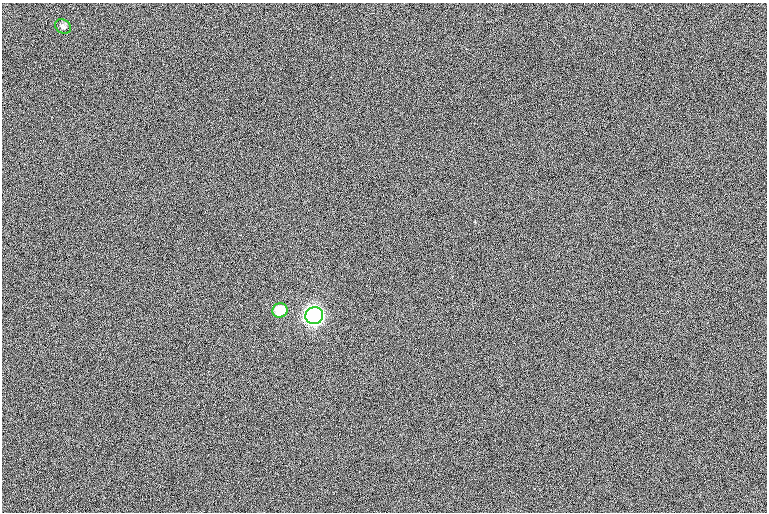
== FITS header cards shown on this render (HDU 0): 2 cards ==
NAXIS1  =                 765  / length of data axis 1
NAXIS2  =                 510  / length of data axis 2

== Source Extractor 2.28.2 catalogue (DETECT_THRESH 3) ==
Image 765 x 510 px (HDU 0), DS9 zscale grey, 1 PNG px = 1 image px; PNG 769 x 514 px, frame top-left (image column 1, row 510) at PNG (2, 3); each listed source drawn as its Kron ellipse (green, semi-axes under 4 px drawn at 4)
Background 2.3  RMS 12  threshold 36.7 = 3 sigma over >= 5 px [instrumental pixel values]
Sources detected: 3; all 3 listed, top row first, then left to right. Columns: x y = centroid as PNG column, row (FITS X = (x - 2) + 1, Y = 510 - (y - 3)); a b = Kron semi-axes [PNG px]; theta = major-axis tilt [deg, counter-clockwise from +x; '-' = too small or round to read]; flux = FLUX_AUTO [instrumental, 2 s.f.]
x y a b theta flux
63 26 8 6 -27 2000
280 310 8 7 - 23000
314 316 9 8 - 500000